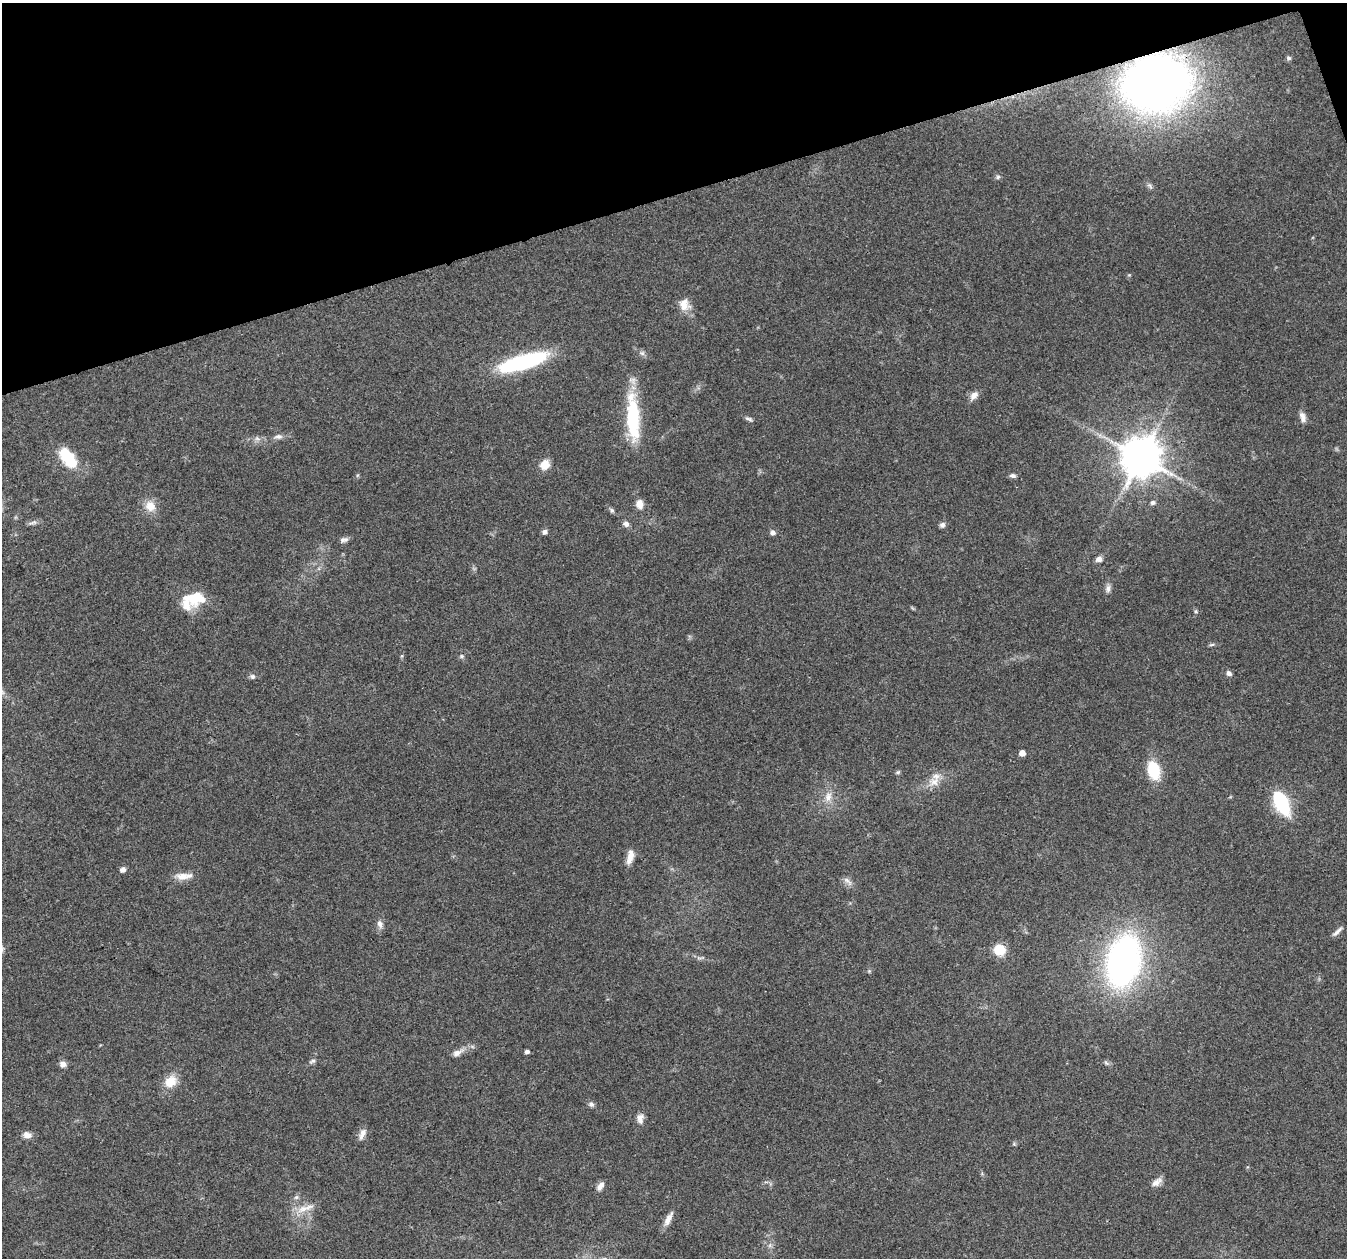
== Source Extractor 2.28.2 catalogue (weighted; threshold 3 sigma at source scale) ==
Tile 3 of 4 x 4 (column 3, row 1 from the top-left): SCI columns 2692-4036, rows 3886-5141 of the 5380 x 5206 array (HDU 1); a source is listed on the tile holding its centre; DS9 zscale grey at full resolution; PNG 1349 x 1260 px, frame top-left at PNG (2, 3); no overlay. Shown black and unused: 16% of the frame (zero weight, under 3 of 4 exposures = <1% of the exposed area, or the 3 px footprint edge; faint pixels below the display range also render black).
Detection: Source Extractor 2.28.2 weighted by HDU 2 'WHT'; one run over the whole footprint, this tile lists its part. Background 0.0848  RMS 0.005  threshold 0.0225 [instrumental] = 3 sigma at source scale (4.5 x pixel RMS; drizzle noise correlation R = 1.50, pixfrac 1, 0.0396/0.0396 arcsec/px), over >= 5 px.
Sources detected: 69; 1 inside a brighter object's white glare — not listed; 3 inside a brighter listed object's ellipse — not listed separately; the other 65 listed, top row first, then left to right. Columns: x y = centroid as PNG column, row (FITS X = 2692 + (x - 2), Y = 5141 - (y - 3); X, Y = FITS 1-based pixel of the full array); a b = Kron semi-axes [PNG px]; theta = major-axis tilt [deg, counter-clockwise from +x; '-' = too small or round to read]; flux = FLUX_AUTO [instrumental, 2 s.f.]
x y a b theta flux
1288 58 6 5 - 1
1157 83 41 32 11 490
998 177 7 5 24 1.1
1150 186 9 4 -45 1.2
684 305 16 14 -71 6.3
523 362 52 14 17 56
974 395 14 8 50 3.2
1303 417 13 7 -72 3
633 418 55 15 -88 35
749 419 11 5 -23 1.3
278 436 11 7 6 2.1
257 438 9 6 -17 1.8
68 456 20 14 -38 17
1141 457 11 11 - 1700
545 465 8 7 - 9.1
1013 476 8 5 -6 1.5
1153 503 6 5 - 1.4
639 504 11 9 -83 3.8
150 506 12 11 - 6.9
612 510 7 5 -63 0.98
33 523 14 5 15 1.6
626 524 8 6 -21 2
942 525 7 7 - 1.6
544 532 6 6 - 1.7
773 532 7 6 - 1.9
346 539 10 6 32 1.7
1099 559 7 6 - 2.8
1108 588 11 7 84 2.1
195 598 26 17 7 16
1195 611 6 4 90 0.77
1212 645 9 4 2 0.92
462 656 7 5 0 0.97
1229 673 7 5 -45 1.9
252 676 7 6 - 1.3
1022 753 5 4 - 4.5
1154 770 16 10 -75 23
898 772 5 5 - 0.84
934 782 14 10 -11 5.2
828 797 14 9 76 4.8
1281 803 27 13 -63 29
630 856 19 7 76 4.7
123 869 6 5 - 2.4
182 876 19 10 -2 5.2
848 881 16 6 -44 2.3
380 924 11 7 -76 2.4
1337 931 18 5 44 2.1
999 950 11 10 - 11
700 958 12 3 7 0.95
1123 961 39 24 77 200
869 971 5 5 - 0.62
527 1052 5 4 - 1.3
457 1053 17 8 28 3.7
312 1061 9 5 27 1.3
1106 1063 7 4 -45 0.95
63 1064 8 7 - 2.7
170 1081 16 13 43 8.2
591 1104 7 6 - 1.5
640 1118 14 8 -83 3.2
362 1134 16 7 67 2.9
27 1135 11 8 -15 3.3
1157 1182 15 8 37 3.3
600 1186 11 6 54 2.9
296 1197 7 5 43 1.2
305 1208 28 8 17 6.3
668 1219 21 7 64 4
Overlapping masked pixels (flux is a lower limit): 1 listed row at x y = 1157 83